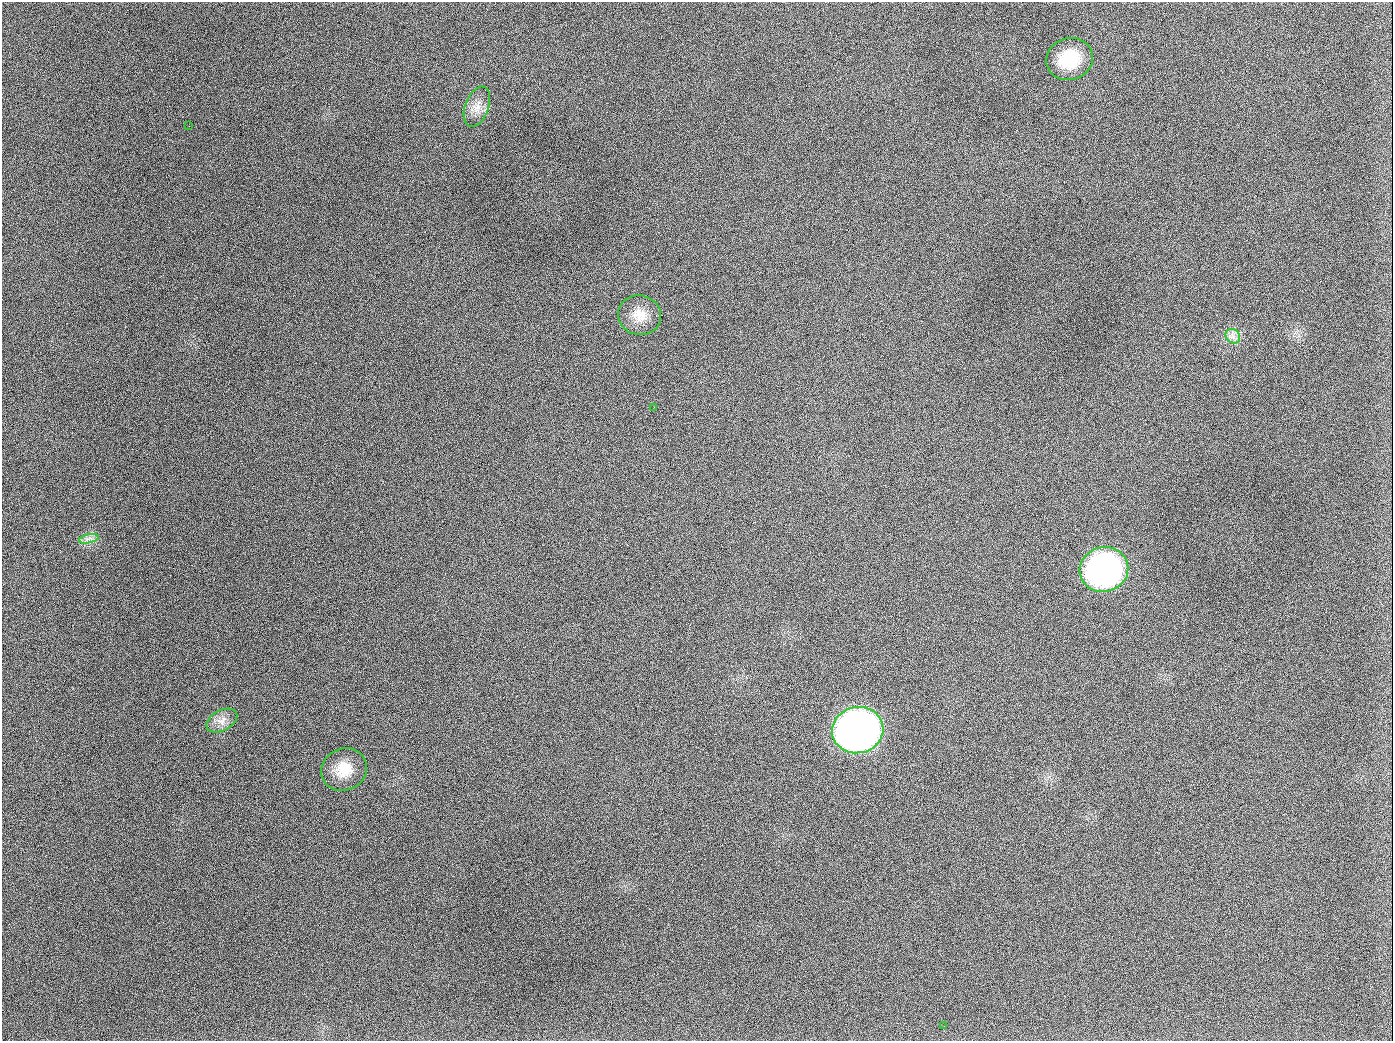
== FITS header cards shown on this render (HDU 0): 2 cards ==
NAXIS1  =                 1391
NAXIS2  =                 1039

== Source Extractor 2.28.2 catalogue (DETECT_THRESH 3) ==
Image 1391 x 1039 px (HDU 0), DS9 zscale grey, 1 PNG px = 1 image px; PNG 1395 x 1043 px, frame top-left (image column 1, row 1039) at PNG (2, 2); each listed source drawn as its Kron ellipse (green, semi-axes under 4 px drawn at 4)
Background 1950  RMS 80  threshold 240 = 3 sigma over >= 5 px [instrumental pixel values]
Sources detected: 12; all 12 listed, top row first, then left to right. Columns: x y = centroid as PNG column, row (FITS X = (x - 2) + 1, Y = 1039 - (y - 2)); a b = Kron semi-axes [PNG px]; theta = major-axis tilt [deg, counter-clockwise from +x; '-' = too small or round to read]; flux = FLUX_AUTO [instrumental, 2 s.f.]
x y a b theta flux
1070 59 23 21 18 2.3e+05
477 107 21 11 69 6.9e+04
189 126 2 2 - 8.9e+03
640 315 22 19 -16 1.0e+05
1233 336 8 6 -46 2.5e+04
654 407 3 2 - 4.8e+03
89 539 10 4 14 2.0e+04
1104 569 24 22 15 1.8e+06
222 721 17 10 28 4.9e+04
858 730 26 23 14 4.2e+06
344 769 23 21 27 1.4e+05
944 1026 2 2 - 4.9e+03